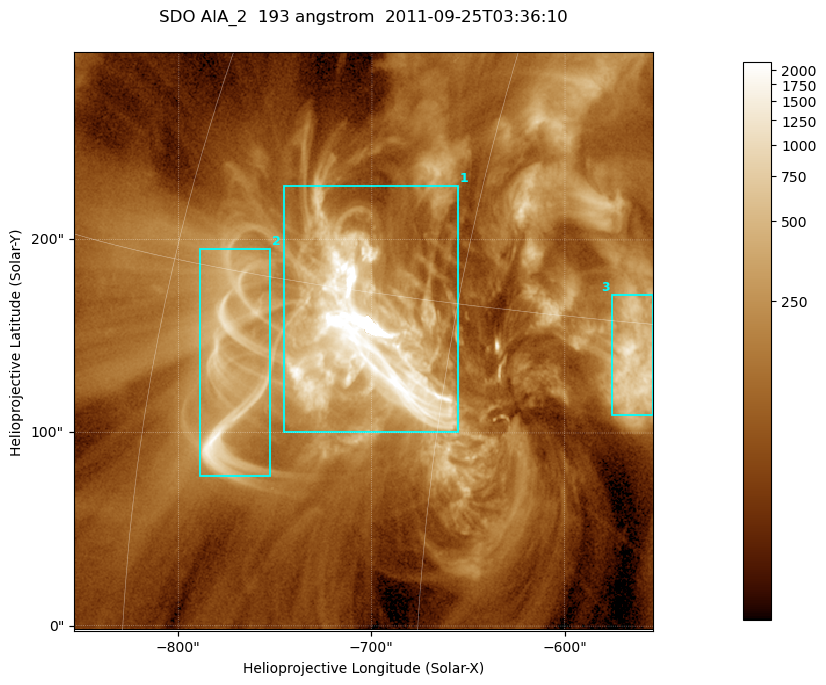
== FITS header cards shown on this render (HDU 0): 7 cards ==
TELESCOP= 'SDO     '           /
INSTRUME= 'AIA_2   '           /
WAVELNTH=                  193 /
WAVEUNIT= 'angstrom'           /
DATE-OBS= '2011-09-25T03:36:10.14' /
CTYPE1  = 'HPLN-TAN'           /
CTYPE2  = 'HPLT-TAN'           /

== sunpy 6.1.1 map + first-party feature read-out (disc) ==
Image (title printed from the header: SDO AIA_2  193 angstrom  2011-09-25T03:36:10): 499 x 499 px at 0.601 arcsec/px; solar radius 957 arcsec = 1592 px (partial field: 3.1% of the solar disc is inside the frame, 100% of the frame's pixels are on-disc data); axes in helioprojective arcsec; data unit not stated in the header (colour bar unlabelled)
Orientation: roll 0.0577 deg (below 1 deg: not rotated)
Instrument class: DISC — disc imager (sunpy class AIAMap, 193 A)
Bright regions (active regions / flare kernels): reference = the on-disc median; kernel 5 px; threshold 5 sigma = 380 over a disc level ~111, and >= 1.15x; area >= 249 px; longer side >= 6 px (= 3.6 arcsec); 3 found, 3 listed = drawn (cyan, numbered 1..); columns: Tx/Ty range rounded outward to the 2 arcsec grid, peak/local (2 s.f.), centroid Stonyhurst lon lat
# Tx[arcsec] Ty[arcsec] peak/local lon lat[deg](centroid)
1 -746..-654 100..228 148 -49 +14
2 -790..-752 76..196 15 -56 +12
3 -576..-554 108..172 11 -37 +14